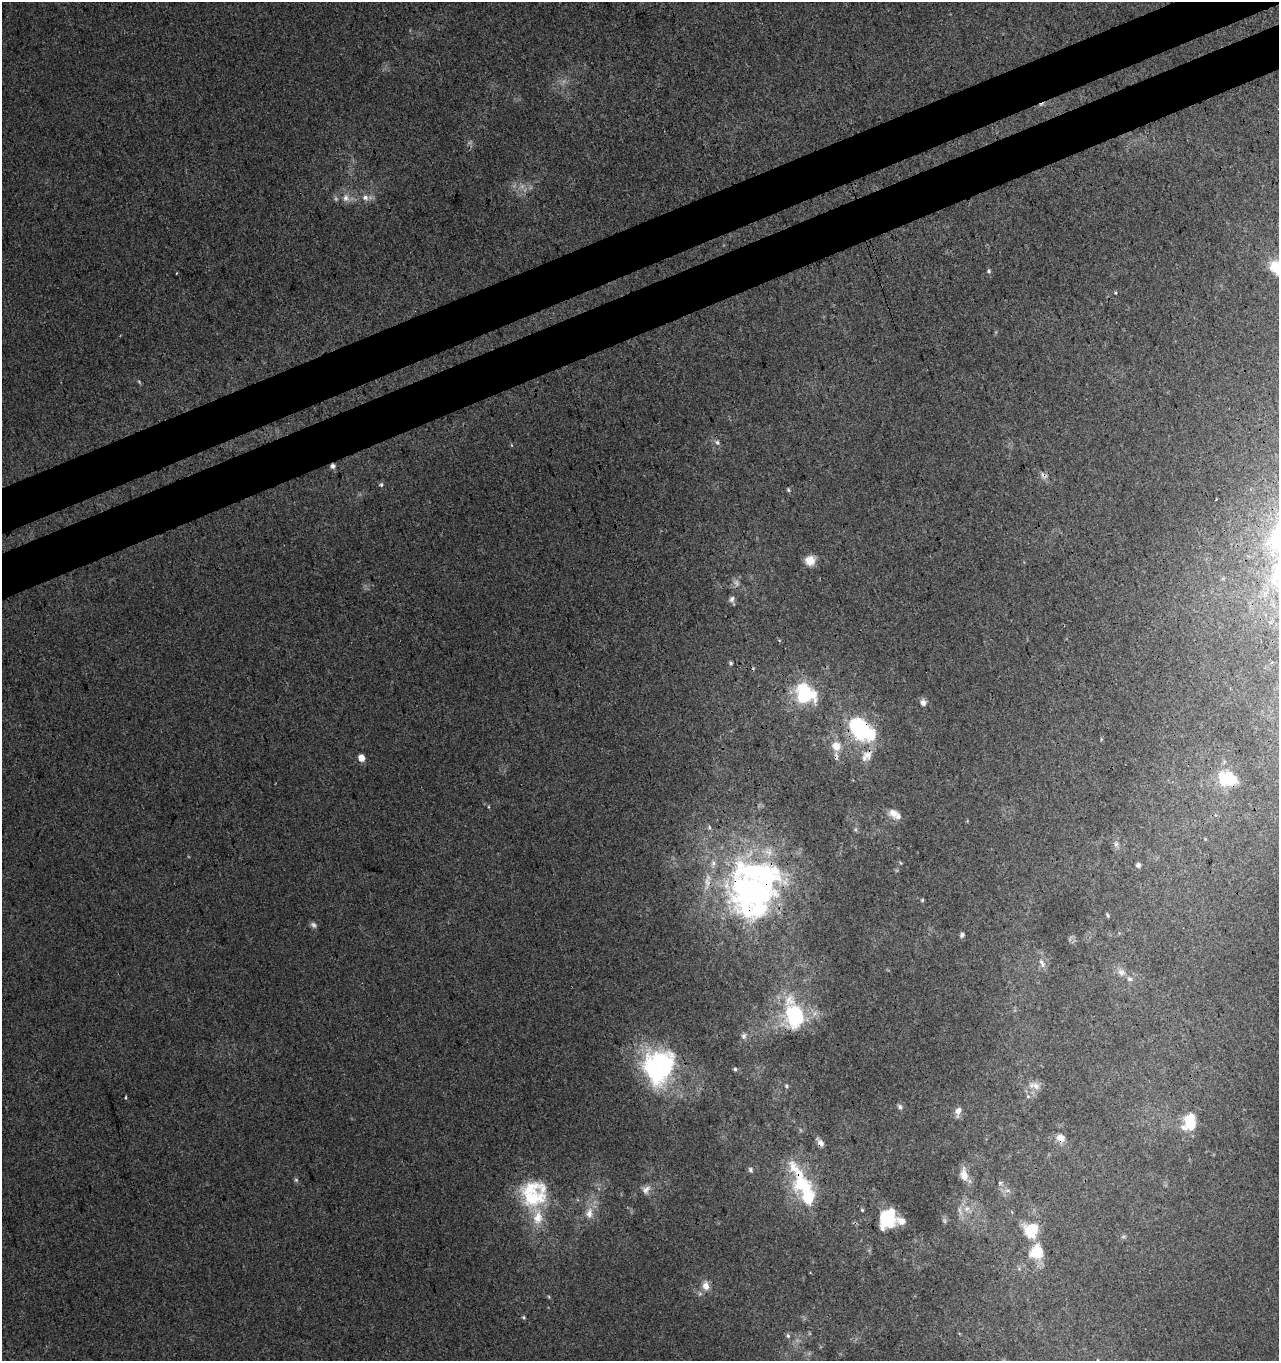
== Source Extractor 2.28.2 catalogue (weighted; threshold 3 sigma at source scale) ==
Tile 10 of 4 x 4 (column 2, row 3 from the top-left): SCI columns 1372-2648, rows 1416-2774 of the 5351 x 5547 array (HDU 1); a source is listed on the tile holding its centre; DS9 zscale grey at full resolution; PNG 1281 x 1363 px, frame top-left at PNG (2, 2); no overlay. Shown black and unused: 7% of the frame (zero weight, under 3 of 4 exposures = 5% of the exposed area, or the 3 px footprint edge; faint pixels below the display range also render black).
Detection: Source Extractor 2.28.2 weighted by HDU 2 'WHT'; one run over the whole footprint, this tile lists its part. Background 0.0032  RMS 0.0034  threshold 0.0155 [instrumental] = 3 sigma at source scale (4.5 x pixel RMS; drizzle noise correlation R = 1.50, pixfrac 1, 0.0396/0.0396 arcsec/px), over >= 5 px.
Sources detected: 88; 2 too faint to see at this stretch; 3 inside a brighter object's white glare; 1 cosmic-ray / hot-pixel residue — not listed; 9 inside a brighter listed object's ellipse — not listed separately; the other 73 listed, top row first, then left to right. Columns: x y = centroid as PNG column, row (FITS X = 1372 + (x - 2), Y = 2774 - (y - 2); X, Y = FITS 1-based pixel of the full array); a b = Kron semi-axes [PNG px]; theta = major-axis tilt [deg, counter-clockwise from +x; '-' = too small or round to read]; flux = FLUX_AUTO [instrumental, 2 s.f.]
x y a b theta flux
365 197 9 8 - 2.1
346 198 11 9 -70 2.7
1277 267 20 18 -53 9.3
989 271 6 5 - 0.61
176 273 3 2 - 0.33
1115 293 4 3 - 0.34
139 382 7 4 -47 0.46
717 442 8 6 -74 0.91
333 466 6 5 - 1.2
1044 475 13 7 -28 1.6
381 485 6 5 - 0.62
788 490 5 4 - 0.53
1216 499 3 2 - 0.3
810 560 12 12 - 4
1277 573 26 15 38 11
732 599 9 7 64 1.2
1272 662 3 3 - 0.52
731 663 5 4 - 0.53
805 693 30 25 -39 21
923 703 8 8 - 1.6
859 729 24 19 -55 37
1101 739 5 3 - 0.39
836 746 12 11 - 4.6
868 755 15 13 81 4.3
361 758 5 5 - 4.8
1228 779 24 17 -17 14
893 813 13 11 -17 3.1
709 827 7 5 89 0.68
855 829 6 5 - 0.64
1116 844 8 6 88 1.1
901 863 5 3 - 0.33
1138 865 5 5 - 0.97
756 892 69 59 28 130
922 900 5 5 - 0.48
1108 915 5 4 - 0.59
313 925 9 6 -33 1.1
962 935 6 5 - 0.79
1042 963 15 7 -63 2
1121 972 13 9 -32 2.4
795 1016 26 20 -75 31
744 1036 8 7 - 1.1
660 1061 40 31 -15 47
735 1069 5 4 - 0.52
786 1086 6 5 - 0.61
1036 1086 16 9 -36 2.6
1028 1096 6 4 0 0.49
126 1098 3 3 - 0.46
900 1107 8 6 -51 0.97
958 1111 13 7 77 2.1
1190 1122 17 12 79 12
1060 1138 11 10 - 2.9
820 1142 11 6 -54 1.8
750 1170 7 6 - 0.76
964 1175 17 9 -81 4.5
296 1180 6 6 - 0.61
1000 1183 6 6 - 0.65
803 1186 61 19 -64 27
646 1190 13 10 52 2.2
1007 1190 9 4 0 1.1
534 1194 37 35 69 26
967 1209 10 7 50 2.4
862 1210 4 3 - 0.4
589 1213 17 11 83 4.3
885 1219 21 15 79 10
901 1221 19 9 -10 3.4
944 1221 8 6 -87 0.88
1030 1231 21 19 -63 9.8
1123 1237 6 4 19 0.58
1036 1252 21 19 69 9.8
706 1286 13 9 -80 3
549 1297 5 3 - 0.36
524 1317 5 5 - 0.53
788 1336 6 6 - 0.8
Overlapping masked pixels (flux is a lower limit): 9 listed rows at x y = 333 466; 1044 475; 859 729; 1228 779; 756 892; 795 1016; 1060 1138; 820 1142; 803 1186
Isophote crosses this tile's border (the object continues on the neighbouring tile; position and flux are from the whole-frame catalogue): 2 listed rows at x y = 1277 267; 1277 573